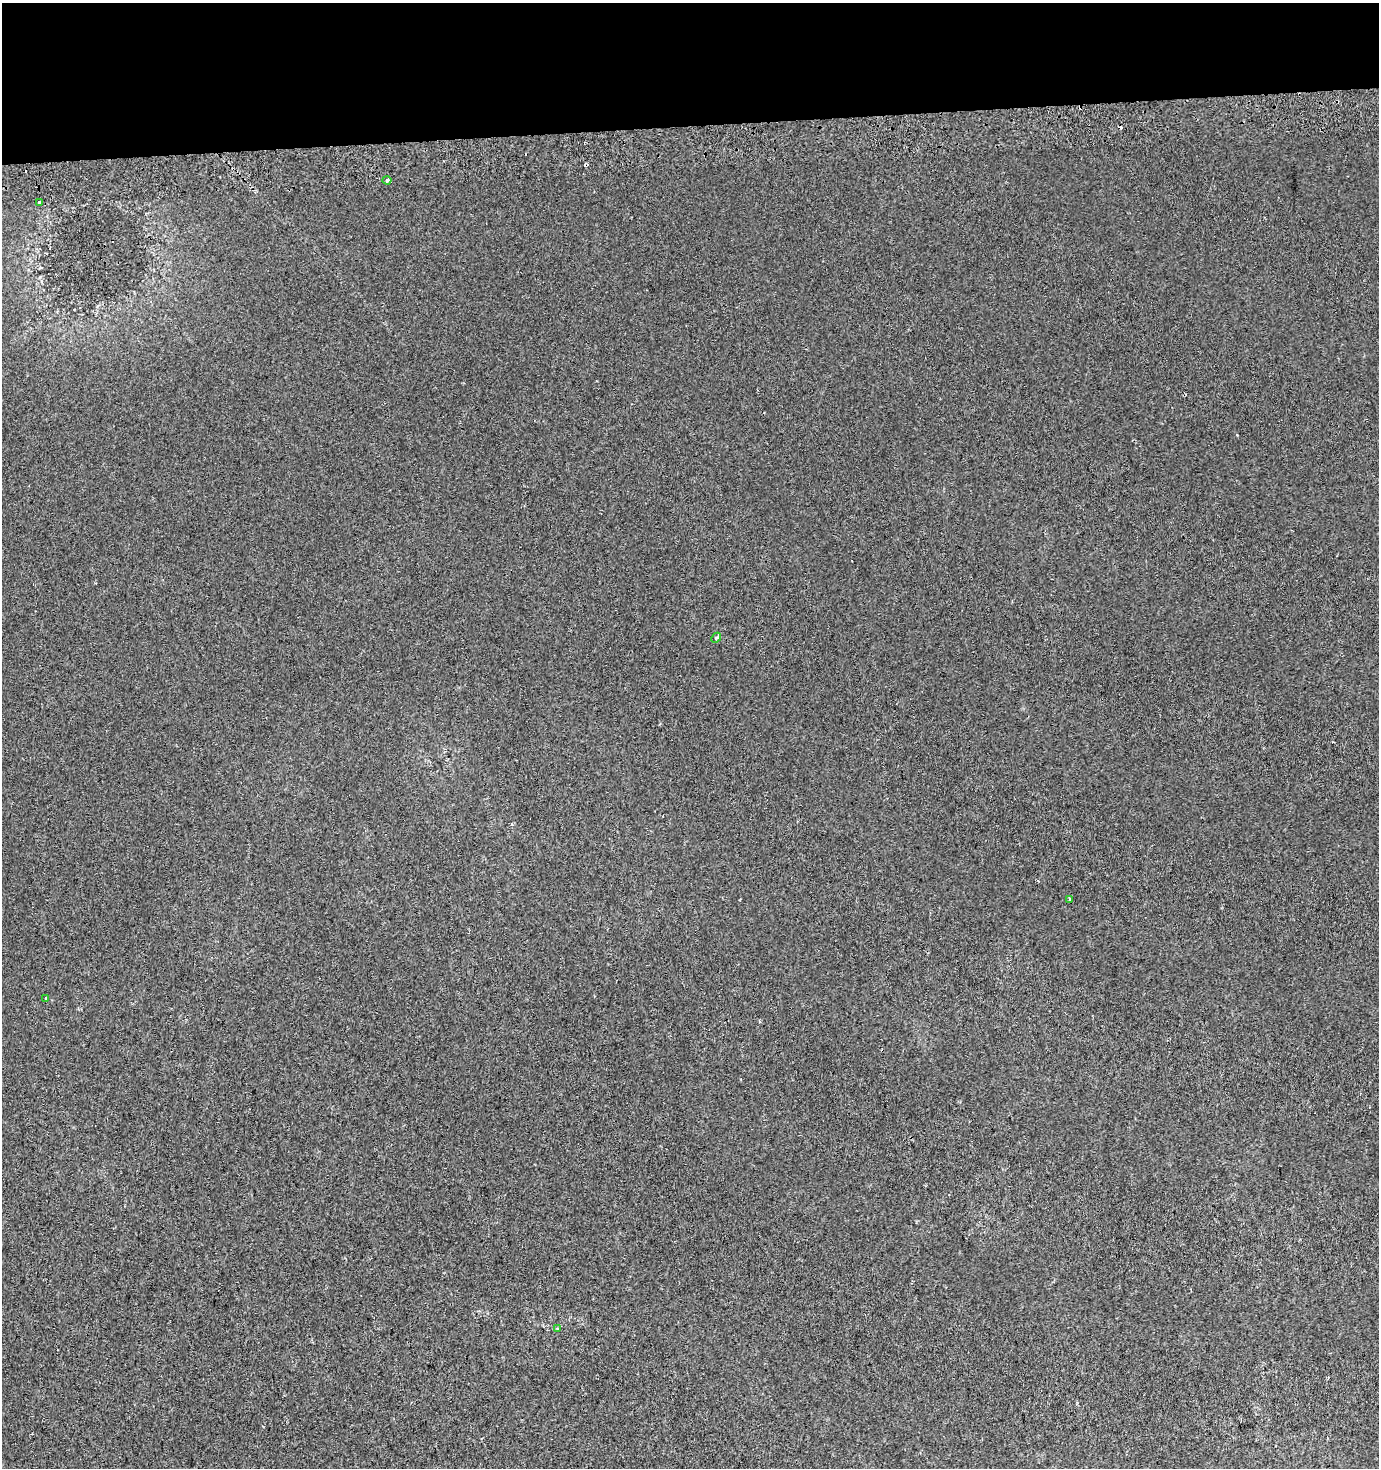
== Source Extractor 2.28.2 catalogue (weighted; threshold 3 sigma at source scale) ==
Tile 2 of 3 x 3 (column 2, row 1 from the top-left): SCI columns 1378-2754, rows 2972-4437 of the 4131 x 4478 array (HDU 1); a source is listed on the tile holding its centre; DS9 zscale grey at full resolution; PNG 1381 x 1470 px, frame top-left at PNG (2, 3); each listed source drawn as its Kron ellipse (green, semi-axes under 4 px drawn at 4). Shown black and unused: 8% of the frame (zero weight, under 2 of 3 exposures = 2% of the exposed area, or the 3 px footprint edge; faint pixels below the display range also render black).
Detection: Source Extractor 2.28.2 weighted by HDU 2 'WHT'; one run over the whole footprint, this tile lists its part. Background 5.94e-04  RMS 0.0053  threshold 0.0239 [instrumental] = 3 sigma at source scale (4.5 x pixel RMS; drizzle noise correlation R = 1.50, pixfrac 1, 0.0396/0.0396 arcsec/px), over >= 5 px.
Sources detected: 8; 2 cosmic-ray / hot-pixel residue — neither listed nor drawn; the other 6 listed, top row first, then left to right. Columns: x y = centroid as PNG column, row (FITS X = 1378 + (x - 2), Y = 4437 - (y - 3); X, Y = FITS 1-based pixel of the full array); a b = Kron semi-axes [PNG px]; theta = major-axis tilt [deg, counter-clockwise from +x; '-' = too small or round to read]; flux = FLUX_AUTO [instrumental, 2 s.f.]
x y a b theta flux
387 180 4 3 - 5.4
39 202 3 3 - 1.5
716 638 5 4 - 1.5
1070 899 3 3 - 1.6
46 999 4 3 - 2.9
557 1328 4 3 - 0.63
Overlapping masked pixels (flux is a lower limit): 1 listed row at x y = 387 180